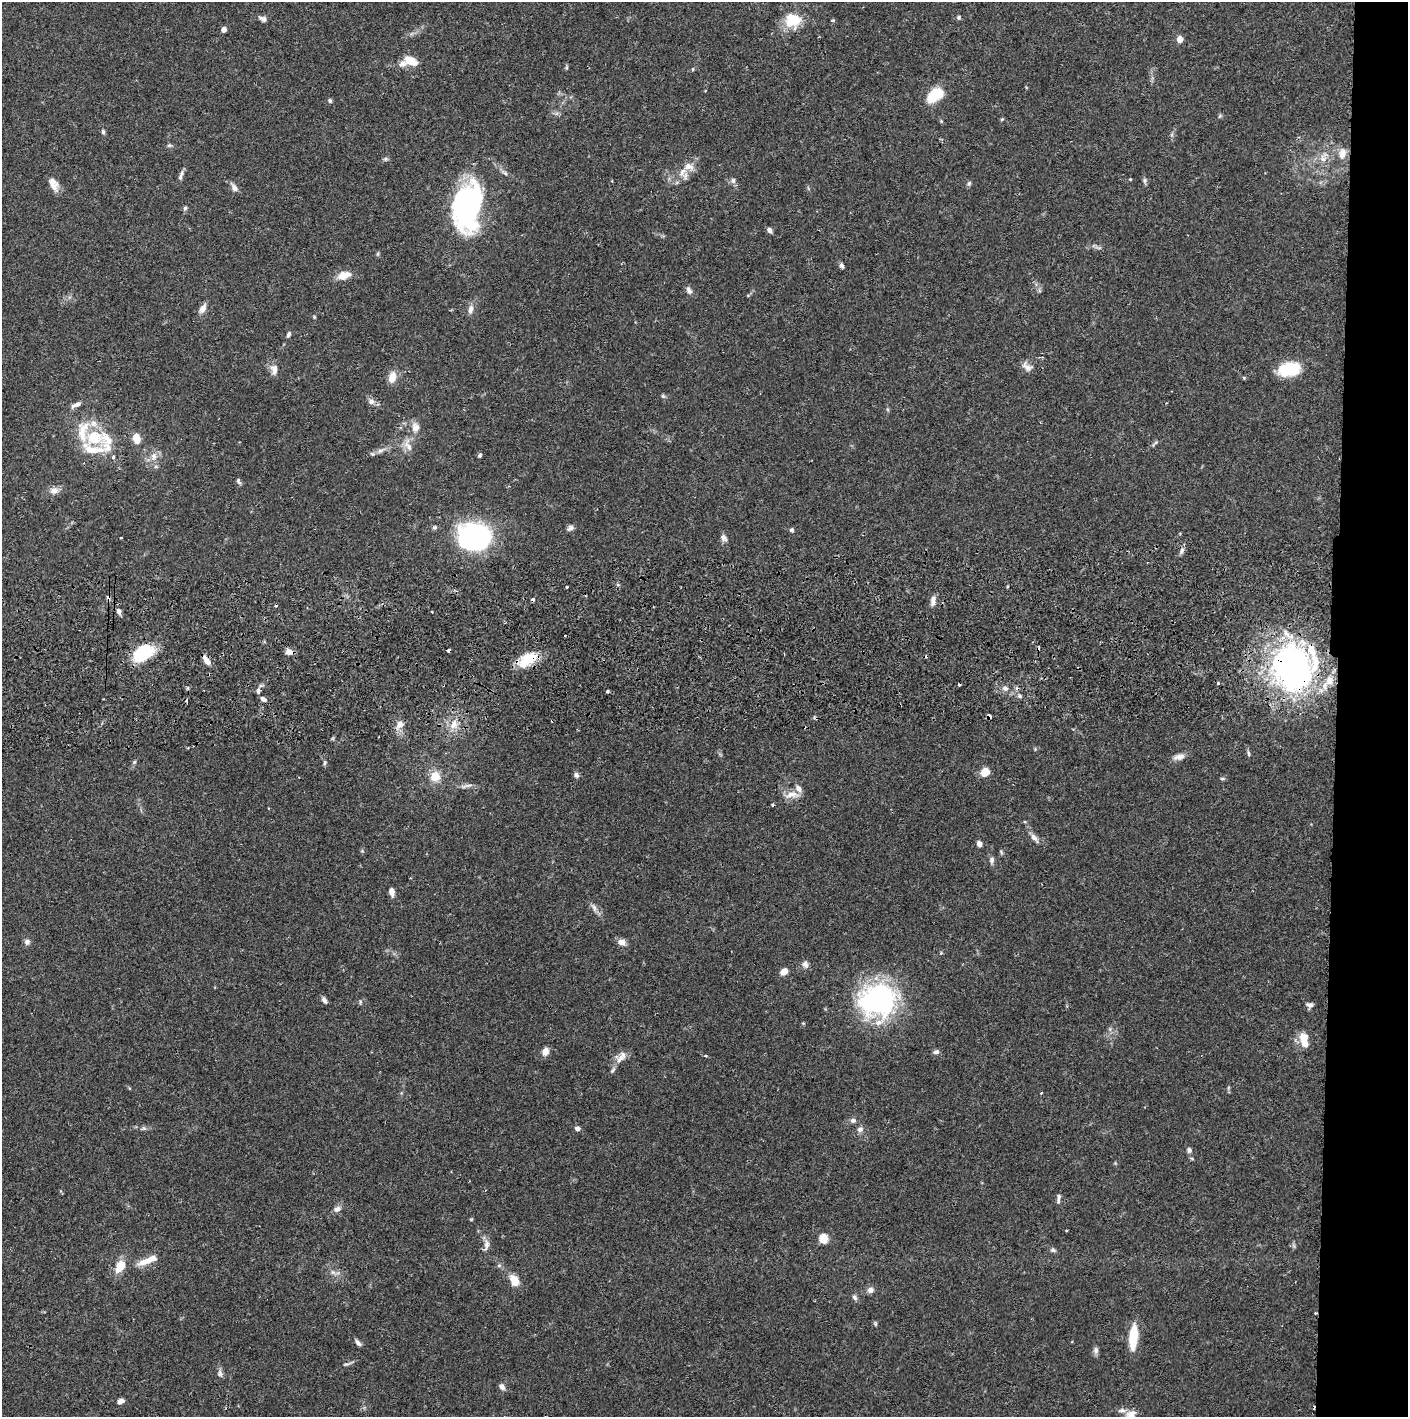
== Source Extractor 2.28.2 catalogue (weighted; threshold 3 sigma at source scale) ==
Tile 6 of 3 x 3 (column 3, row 2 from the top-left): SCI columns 2817-4222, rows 1471-2885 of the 4229 x 4358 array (HDU 1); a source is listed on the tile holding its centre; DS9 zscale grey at full resolution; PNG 1410 x 1419 px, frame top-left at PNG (2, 2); no overlay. Shown black and unused: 5% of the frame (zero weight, under 2 of 3 exposures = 3% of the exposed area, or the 3 px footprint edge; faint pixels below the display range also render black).
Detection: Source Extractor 2.28.2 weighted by HDU 2 'WHT'; one run over the whole footprint, this tile lists its part. Background 0.0678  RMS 0.0049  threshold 0.0219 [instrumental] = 3 sigma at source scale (4.5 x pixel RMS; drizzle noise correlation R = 1.50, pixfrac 1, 0.05/0.05 arcsec/px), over >= 5 px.
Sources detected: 162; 2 inside a brighter object's white glare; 13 cosmic-ray / hot-pixel residue — not listed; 11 inside a brighter listed object's ellipse — not listed separately; the other 136 listed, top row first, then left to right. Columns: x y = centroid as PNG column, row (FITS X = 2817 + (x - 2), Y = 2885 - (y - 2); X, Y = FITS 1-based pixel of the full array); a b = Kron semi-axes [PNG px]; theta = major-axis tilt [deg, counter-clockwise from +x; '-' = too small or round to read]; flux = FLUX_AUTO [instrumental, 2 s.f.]
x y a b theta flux
958 17 5 5 - 0.83
263 19 10 6 -23 1.8
792 20 16 15 - 15
833 20 5 4 - 0.63
224 30 4 4 - 3.2
1180 39 6 6 - 3.4
411 61 9 6 -23 13
402 64 11 8 19 2.9
567 67 6 4 71 0.63
693 69 5 3 - 0.49
934 95 16 9 41 20
330 101 5 5 - 0.93
1220 116 5 5 - 0.68
1002 119 5 4 - 0.54
103 132 6 5 - 0.91
169 145 7 5 20 0.87
1342 153 16 10 79 4.6
1323 158 17 9 79 5.1
385 159 6 5 - 0.88
682 172 14 9 55 4.7
181 175 15 5 71 1.7
1130 179 4 3 - 0.39
733 180 7 7 - 1.5
1145 180 6 5 - 0.99
969 183 7 5 69 0.88
53 184 18 9 -65 4.4
234 187 13 7 -57 2.3
467 205 42 23 74 100
185 208 6 5 - 0.98
769 230 7 5 -56 1.5
842 266 7 5 -64 1.2
344 275 17 9 19 5.6
689 290 11 6 -61 1.9
202 309 11 6 61 3.3
470 309 12 6 81 2.4
288 334 7 4 68 1.2
1027 367 16 8 -37 3
1293 368 18 16 -49 13
274 369 15 9 -84 3.4
392 377 14 9 77 4.8
663 396 6 5 - 0.76
371 401 9 7 -34 2.2
77 404 11 6 30 2.2
415 427 15 11 -83 4.2
94 437 20 15 -8 15
136 438 8 6 -76 8.6
1155 443 12 3 41 0.97
408 445 20 9 -69 4.4
380 451 10 5 35 1.7
480 455 6 5 - 0.78
154 456 13 9 75 4.1
113 457 4 4 - 1.1
238 481 9 5 -69 0.99
54 490 12 9 15 3.1
434 527 6 5 - 0.95
570 528 9 6 39 1.6
792 530 5 5 - 1
475 537 28 23 -8 110
724 538 10 7 -55 1.8
1182 551 8 5 64 1.5
566 587 3 2 - 0.86
933 601 12 6 85 2.7
119 611 8 6 -78 1.7
448 650 3 3 - 2.2
289 652 10 6 -7 2.9
143 653 23 14 32 23
528 659 25 13 34 13
206 660 12 6 -54 3.4
1292 668 49 39 -74 160
1005 688 7 6 - 1.8
258 691 6 4 -83 1.7
608 692 3 3 - 0.75
1019 696 5 5 - 0.89
263 699 7 5 -37 1.9
187 700 3 3 - 2.2
989 716 4 3 - 5.4
453 724 14 8 67 4.7
400 725 9 8 - 3.5
1249 754 8 4 -88 0.86
1179 757 16 7 9 3
134 762 6 5 - 0.74
325 763 7 4 83 0.83
985 772 9 8 - 5.4
576 775 7 6 - 1.5
435 776 13 12 - 6.5
1222 779 7 3 -8 0.66
466 786 17 4 12 1.8
792 795 21 8 4 4.5
772 805 4 3 - 0.43
1034 838 14 6 -48 2.7
979 844 6 5 - 2.1
992 860 9 6 90 1.6
391 892 8 5 -78 3.3
594 908 11 5 -72 1.9
27 942 8 7 - 1.7
621 942 9 7 -15 3.3
805 964 10 8 -63 2
784 972 8 6 40 3.5
324 1000 9 5 -53 1.5
878 1001 42 36 18 82
360 1002 6 4 -72 0.76
1309 1005 9 6 -8 1.5
1304 1040 19 9 -80 7.3
545 1051 8 7 - 3.6
936 1052 7 6 - 1.3
705 1056 5 3 - 0.51
621 1058 17 8 44 3.9
1041 1093 3 3 - 0.33
853 1120 6 6 - 1.7
144 1128 6 6 - 0.93
577 1128 6 5 - 1.8
860 1129 9 7 18 1.9
1189 1150 7 7 - 1.4
1058 1198 11 4 83 1.5
337 1209 10 7 17 2.1
471 1219 6 3 -17 0.48
823 1239 5 5 - 25
486 1245 17 7 82 2.8
1053 1250 6 6 - 1
147 1260 28 8 22 6.9
499 1265 6 4 0 0.83
120 1266 12 8 62 9.6
333 1272 7 6 - 1.5
514 1281 14 9 -64 6.1
870 1290 9 8 - 2.1
854 1297 8 6 -57 1.3
1315 1313 3 3 - 0.68
875 1324 6 4 -90 0.64
1133 1337 25 8 85 14
358 1343 10 5 -45 1.5
1096 1350 9 7 82 1.5
347 1364 14 3 15 1.1
220 1373 11 7 -89 1.7
502 1387 8 6 -52 1.9
121 1401 8 5 19 2.3
1131 1414 14 10 34 4.3
Overlapping masked pixels (flux is a lower limit): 6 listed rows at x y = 448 650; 289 652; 528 659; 206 660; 1292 668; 989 716
Isophote crosses this tile's border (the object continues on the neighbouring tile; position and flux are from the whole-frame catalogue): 1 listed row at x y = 1131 1414